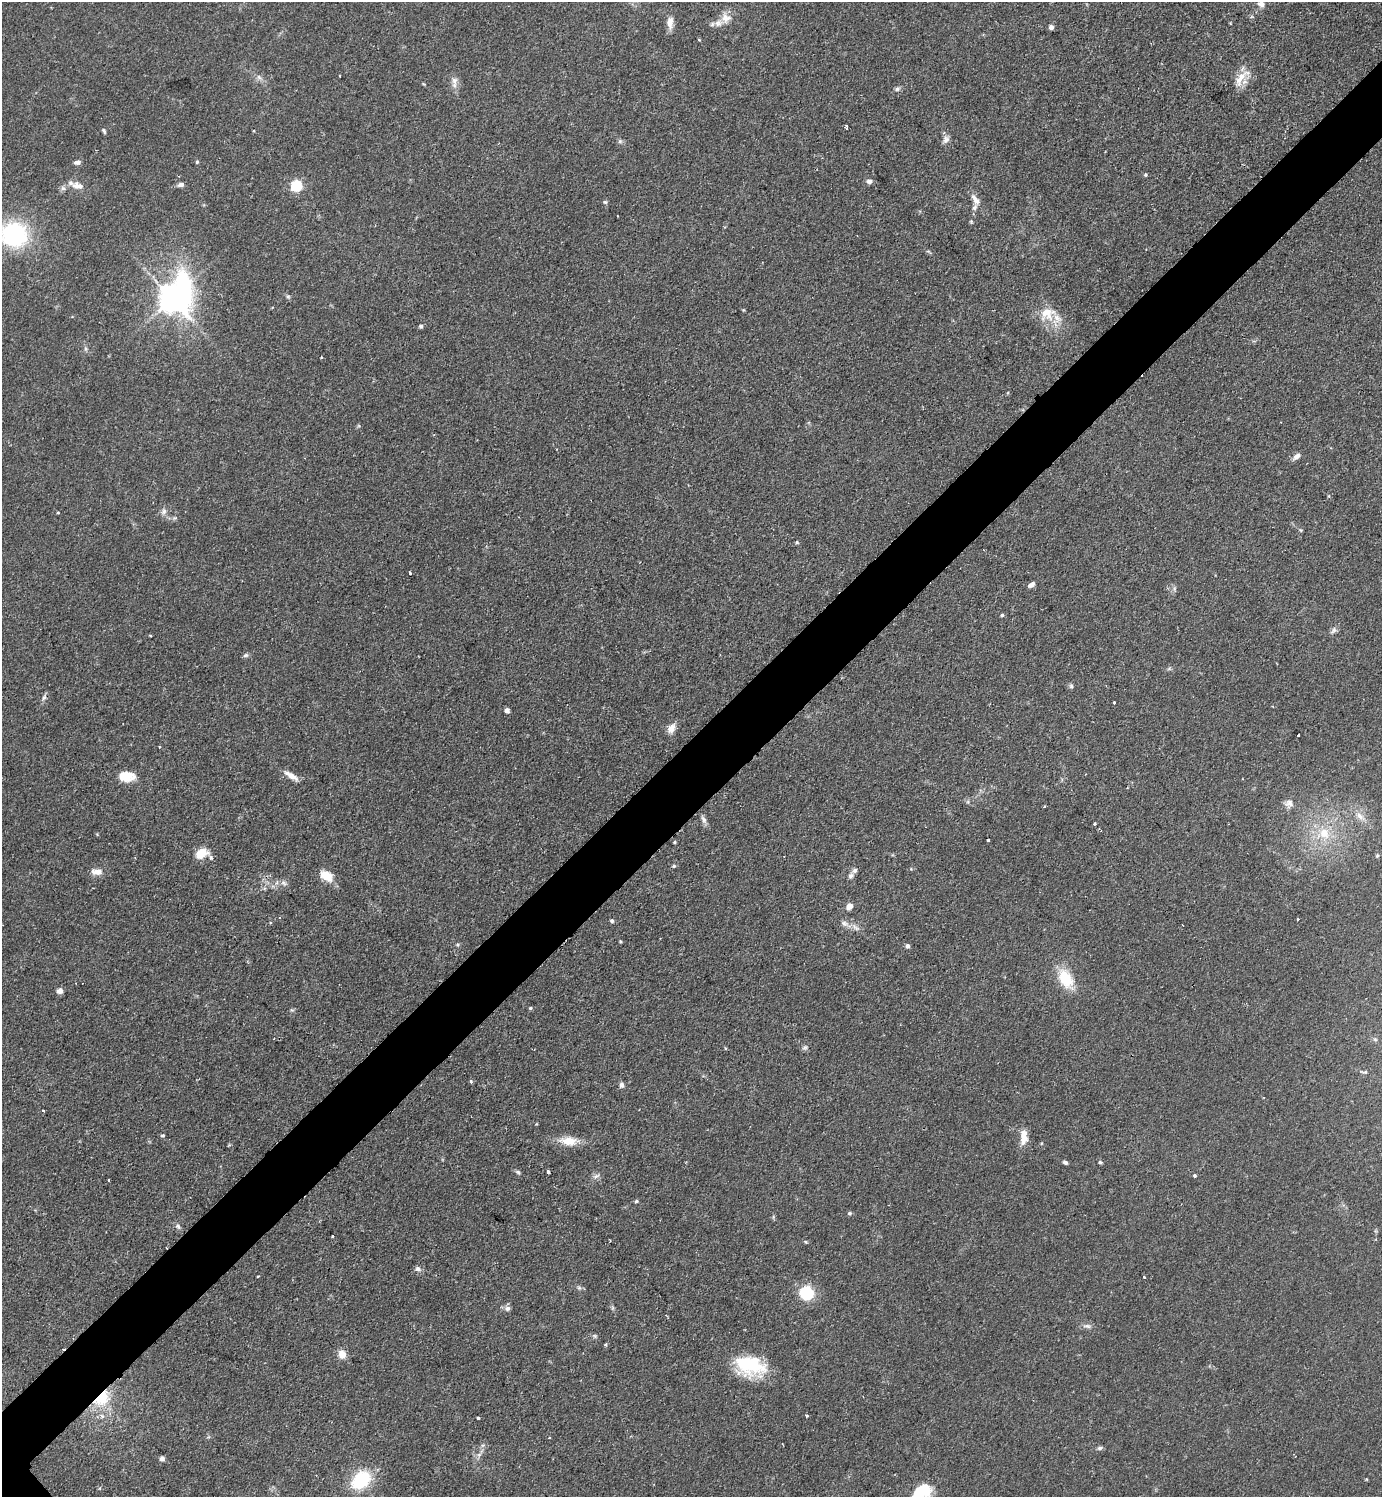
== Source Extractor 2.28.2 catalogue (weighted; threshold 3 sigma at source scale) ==
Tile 10 of 4 x 4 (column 2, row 3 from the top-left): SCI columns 1540-2919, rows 1498-2992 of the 5983 x 5984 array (HDU 1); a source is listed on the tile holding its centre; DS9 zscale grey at full resolution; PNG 1384 x 1499 px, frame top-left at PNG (2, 2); no overlay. Shown black and unused: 5% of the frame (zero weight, under 2 of 3 exposures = <1% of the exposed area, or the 3 px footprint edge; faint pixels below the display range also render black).
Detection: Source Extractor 2.28.2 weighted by HDU 2 'WHT'; one run over the whole footprint, this tile lists its part. Background 0.0841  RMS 0.006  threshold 0.0271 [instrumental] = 3 sigma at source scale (4.5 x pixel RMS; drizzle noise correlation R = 1.50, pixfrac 1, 0.05/0.05 arcsec/px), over >= 5 px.
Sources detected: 132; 3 inside a brighter object's white glare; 4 cosmic-ray / hot-pixel residue — not listed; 6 inside a brighter listed object's ellipse — not listed separately; the other 119 listed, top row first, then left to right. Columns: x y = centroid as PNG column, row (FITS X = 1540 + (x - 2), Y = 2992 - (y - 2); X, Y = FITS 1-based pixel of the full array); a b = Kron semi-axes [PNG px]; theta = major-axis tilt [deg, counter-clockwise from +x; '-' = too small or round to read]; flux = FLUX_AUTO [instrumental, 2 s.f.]
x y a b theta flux
1261 4 8 6 -13 3.3
726 18 14 12 -24 6.2
670 23 15 8 -90 4.9
1051 27 5 4 - 2.5
699 40 4 3 - 0.65
340 76 3 2 - 0.4
1241 76 19 11 51 8.9
259 77 7 6 - 1.9
454 82 18 7 87 3.9
897 89 7 6 - 1.5
846 127 5 3 - 1.1
104 131 7 4 -67 1.1
946 139 11 8 65 2.8
620 141 6 5 - 1.2
77 162 8 6 12 2.1
197 162 5 4 - 0.88
1145 174 5 5 - 0.87
869 181 6 5 - 2.6
181 184 8 6 14 2
296 185 5 5 - 69
78 186 17 9 -15 5.2
63 188 7 5 -42 1.5
975 200 18 7 -58 4.5
605 202 6 4 19 0.93
14 234 21 19 -7 85
288 296 6 5 - 1.1
172 298 8 7 - 850
272 308 4 3 - 0.49
743 310 4 3 - 0.55
1047 314 23 20 25 13
421 326 5 5 - 1.3
86 349 6 4 -89 1
1297 456 10 6 40 3.2
164 511 8 6 60 2.3
58 513 4 3 - 0.5
1300 530 6 4 -70 0.67
797 542 5 4 - 0.8
410 573 4 3 - 1.6
1031 584 8 5 34 2.7
1002 615 4 4 - 1
1334 630 11 6 41 2
150 636 3 3 - 0.8
245 655 7 5 3 1.3
1071 686 7 5 -88 1.2
44 698 7 5 68 1.7
1114 702 3 3 - 1.9
1273 706 3 2 - 0.48
507 710 4 4 - 3.6
671 728 13 8 60 4.4
1298 735 3 3 - 1.3
159 747 4 2 - 0.53
126 776 20 12 -2 10
291 776 19 6 -31 5
1289 803 12 11 - 3.7
1044 806 4 2 - 0.54
1360 816 18 7 -41 5.4
704 819 12 6 -63 2.4
1095 824 3 3 - 2.3
1324 833 14 12 -56 11
988 840 3 3 - 0.83
675 842 4 4 - 0.69
201 853 10 7 29 13
1377 856 5 4 - 0.86
211 858 5 4 - 1.4
674 866 5 4 - 1
97 872 15 8 1 4.5
326 876 12 8 -33 12
851 876 8 7 - 1.9
284 883 9 6 -27 1.9
849 906 9 6 51 3.5
612 921 5 4 - 1.3
844 923 10 6 -21 2.6
855 927 13 5 -45 2.7
620 942 5 3 - 0.6
908 946 5 5 - 1.8
1066 979 22 14 -62 20
60 991 6 5 - 3.4
530 1008 5 4 - 0.77
1375 1039 5 5 - 0.96
805 1048 7 5 8 1.3
1364 1072 10 4 -7 1.3
471 1081 4 3 - 1.2
621 1085 8 6 -90 1.8
43 1110 3 3 - 2.1
162 1135 5 4 - 0.82
1024 1137 17 8 89 8
569 1141 25 11 -4 10
1065 1162 6 4 -33 1.4
1100 1162 6 4 -15 0.87
518 1172 7 4 -36 1.1
548 1172 4 3 - 2.8
596 1176 11 5 28 2.1
1195 1176 4 4 - 0.96
636 1201 5 4 - 0.93
849 1213 6 5 - 0.89
178 1226 9 5 -46 1.6
332 1235 3 3 - 2.9
805 1242 5 4 - 0.77
417 1269 7 6 - 2
258 1276 3 3 - 1
1144 1277 3 3 - 0.91
579 1288 6 5 - 1.2
806 1293 8 8 - 38
507 1308 8 7 - 2.1
1087 1326 13 5 -6 2.2
595 1336 6 5 - 0.98
605 1345 4 3 - 0.88
342 1354 10 8 -66 5.9
746 1365 45 21 -21 33
102 1398 25 16 49 23
806 1416 3 3 - 1.4
478 1418 3 3 - 1.4
549 1438 3 2 - 0.45
1100 1448 8 5 8 1.3
479 1455 6 6 - 1.7
162 1459 5 5 - 2.3
1366 1479 5 3 - 0.49
361 1480 16 12 41 43
923 1489 26 18 12 21
Overlapping masked pixels (flux is a lower limit): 1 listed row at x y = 102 1398
Isophote crosses this tile's border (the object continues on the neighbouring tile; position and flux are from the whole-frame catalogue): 2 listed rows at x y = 14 234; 923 1489